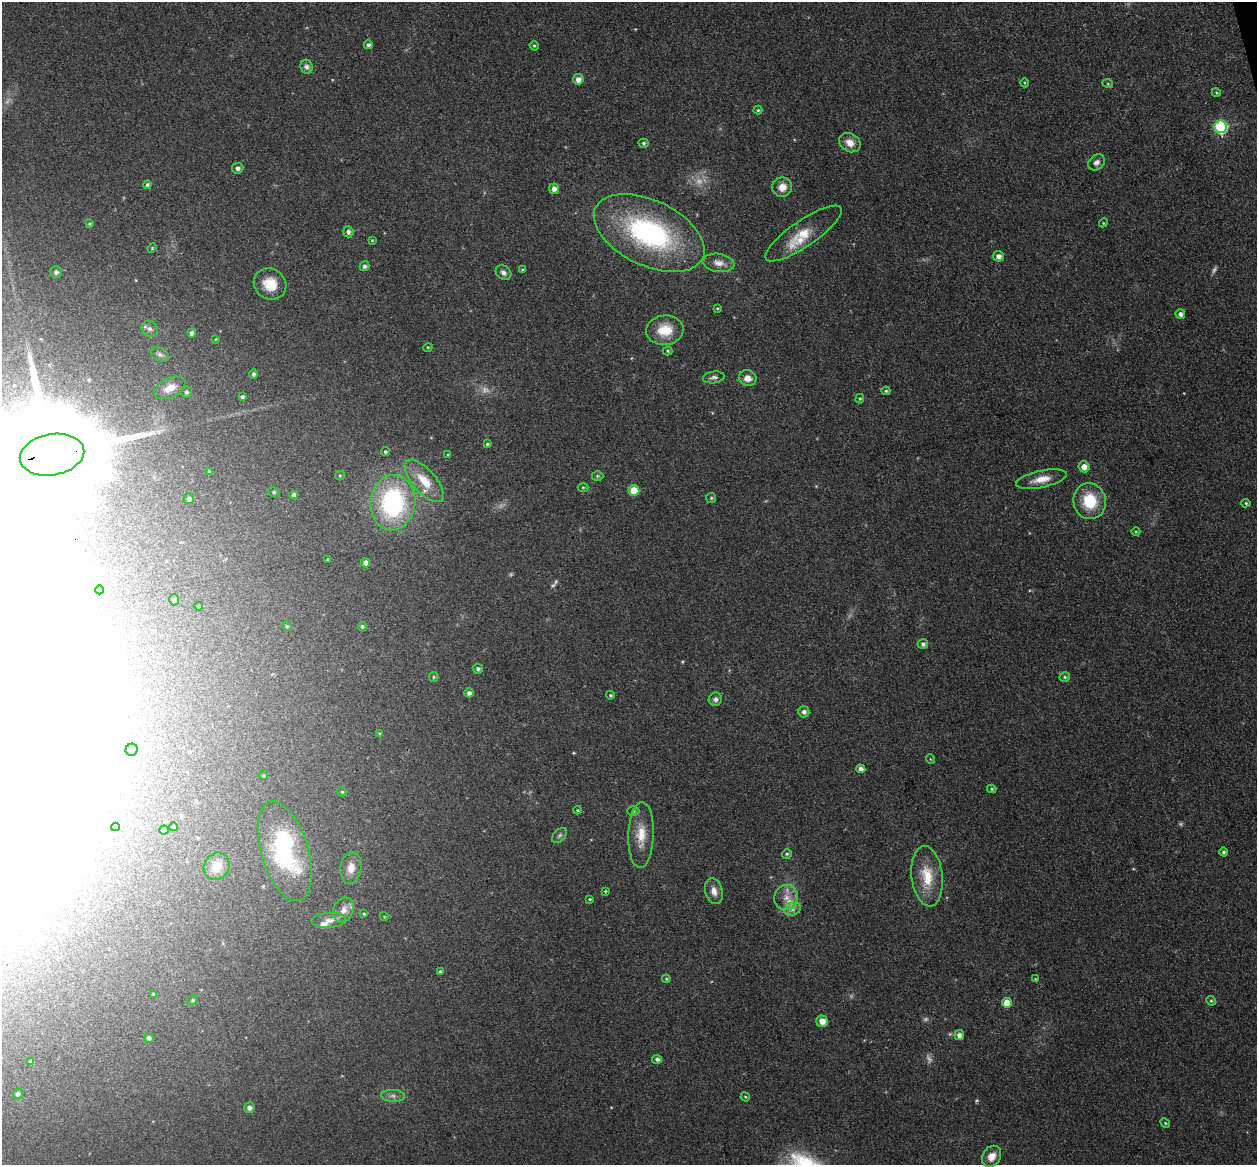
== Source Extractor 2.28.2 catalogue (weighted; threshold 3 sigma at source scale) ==
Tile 10 of 4 x 4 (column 2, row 3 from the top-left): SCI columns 1314-2568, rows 1318-2480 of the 5135 x 5078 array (HDU 1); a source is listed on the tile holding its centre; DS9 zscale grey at full resolution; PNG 1259 x 1167 px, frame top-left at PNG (2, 2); each listed source drawn as its Kron ellipse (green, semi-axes under 4 px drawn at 4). Shown black and unused: <1% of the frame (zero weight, under 3 of 4 exposures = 5% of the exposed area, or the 3 px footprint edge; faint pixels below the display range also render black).
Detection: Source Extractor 2.28.2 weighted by HDU 2 'WHT'; one run over the whole footprint, this tile lists its part. Background 0.0741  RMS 0.0078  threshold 0.0353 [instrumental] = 3 sigma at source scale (4.5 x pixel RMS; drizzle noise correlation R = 1.50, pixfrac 1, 0.05/0.05 arcsec/px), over >= 5 px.
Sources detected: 152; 10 too faint to see at this stretch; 10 inside a brighter object's white glare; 1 cosmic-ray / hot-pixel residue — neither listed nor drawn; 2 inside a brighter listed object's ellipse — not listed separately; the other 129 listed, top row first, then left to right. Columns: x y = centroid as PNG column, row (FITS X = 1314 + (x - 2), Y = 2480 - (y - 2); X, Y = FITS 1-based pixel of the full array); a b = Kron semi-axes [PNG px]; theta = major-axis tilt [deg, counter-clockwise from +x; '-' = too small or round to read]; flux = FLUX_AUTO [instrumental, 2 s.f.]
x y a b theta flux
368 45 4 4 - 2.3
534 46 5 4 - 1.1
307 67 7 6 - 2.5
578 79 5 5 - 5.4
1025 83 4 3 - 0.73
1108 84 5 3 - 0.79
1216 92 4 3 - 0.73
758 110 4 4 - 1.1
1221 127 6 6 - 110
644 143 5 4 - 1.2
850 143 11 9 -32 7.3
1097 162 9 7 41 3.7
238 168 6 5 - 2.7
147 185 4 4 - 1.6
782 187 10 9 - 8.4
554 189 5 5 - 3.8
1103 223 4 3 - 0.74
90 224 4 4 - 1.1
348 232 5 5 - 2.6
649 233 59 32 -25 150
803 234 45 13 34 20
372 240 4 4 - 0.78
152 248 5 3 - 0.73
998 256 5 5 - 3.9
719 263 16 9 -8 6.5
364 266 5 4 - 2.1
523 270 4 3 - 1.5
56 272 6 6 - 2.4
503 273 8 6 -39 3.1
270 284 17 15 -32 16
717 308 4 3 - 0.73
1180 314 5 4 - 3.2
150 329 8 7 - 2.6
665 330 19 15 5 19
192 333 4 4 - 3
216 339 3 3 - 0.67
428 347 5 3 - 0.71
668 351 5 4 - 1
160 355 9 6 -26 2.6
253 374 5 4 - 2.2
714 377 11 6 8 2.7
748 378 9 8 - 5.9
170 388 17 9 25 9.5
886 391 4 4 - 1.2
186 392 5 5 - 2
242 397 4 4 - 1.8
860 399 5 4 - 0.98
487 444 4 3 - 1.1
385 452 4 4 - 1.3
52 455 32 20 10 30000
448 455 4 3 - 0.79
1084 467 5 5 - 6.1
209 471 4 3 - 1.1
340 475 5 4 - 0.96
597 476 6 5 - 1.3
1041 479 26 8 12 11
424 481 26 11 -49 20
583 487 5 3 - 0.79
634 491 5 5 - 22
274 492 6 4 -15 1.4
294 495 4 4 - 3.3
711 498 5 5 - 1.2
189 499 5 5 - 2.4
1090 501 18 16 -77 30
393 503 28 22 83 110
1246 503 5 4 - 1.1
1136 532 4 3 - 0.77
327 559 3 3 - 0.87
366 563 4 4 - 6
99 590 4 4 - 3.1
174 600 5 4 - 1.4
199 606 4 3 - 0.68
287 626 5 4 - 1
362 626 4 4 - 1.5
923 644 5 5 - 2
478 669 5 4 - 2.2
433 677 5 4 - 1
1065 677 5 4 - 1.5
469 693 5 4 - 3.2
610 695 4 3 - 1.1
715 699 7 6 - 2.6
804 712 5 5 - 3.1
379 733 4 3 - 0.9
132 750 6 5 - 5.5
930 759 5 3 - 0.62
861 769 4 4 - 3.3
264 775 5 4 - 0.96
992 789 4 3 - 1.2
342 792 5 4 - 1
578 810 4 4 - 0.85
633 811 6 5 - 1.7
115 827 4 3 - 1.3
174 827 4 3 - 0.69
164 830 4 4 - 2.4
560 835 9 5 45 1.9
641 835 33 12 88 18
285 851 51 23 -73 77
1224 852 4 4 - 1.9
787 854 5 5 - 1.4
217 866 14 12 60 10
351 868 16 10 82 8.3
927 876 30 15 -83 24
605 891 4 4 - 0.85
714 891 13 8 -74 6.2
786 898 12 12 - 9.6
590 899 3 2 - 0.88
792 909 8 6 20 3.8
343 910 13 10 62 6.5
364 914 4 4 - 0.74
384 916 4 3 - 0.6
329 920 17 7 3 6.1
440 971 3 3 - 1.2
666 979 4 4 - 0.94
1035 979 4 4 - 0.74
154 994 4 4 - 1.7
193 1000 5 4 - 1.2
1211 1001 5 4 - 1
1007 1003 5 5 - 15
822 1021 6 5 - 7.3
959 1035 5 5 - 3.4
149 1038 4 4 - 2.9
657 1059 5 4 - 2.5
31 1062 4 4 - 2.7
18 1094 5 5 - 2.1
393 1096 12 6 -2 3.7
745 1097 5 4 - 0.95
249 1108 5 5 - 3.1
1165 1123 5 4 - 0.96
992 1156 11 9 57 7.5
Overlapping masked pixels (flux is a lower limit): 2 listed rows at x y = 1221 127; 52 455
Isophote crosses this tile's border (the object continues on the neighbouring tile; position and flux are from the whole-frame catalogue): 1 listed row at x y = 52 455